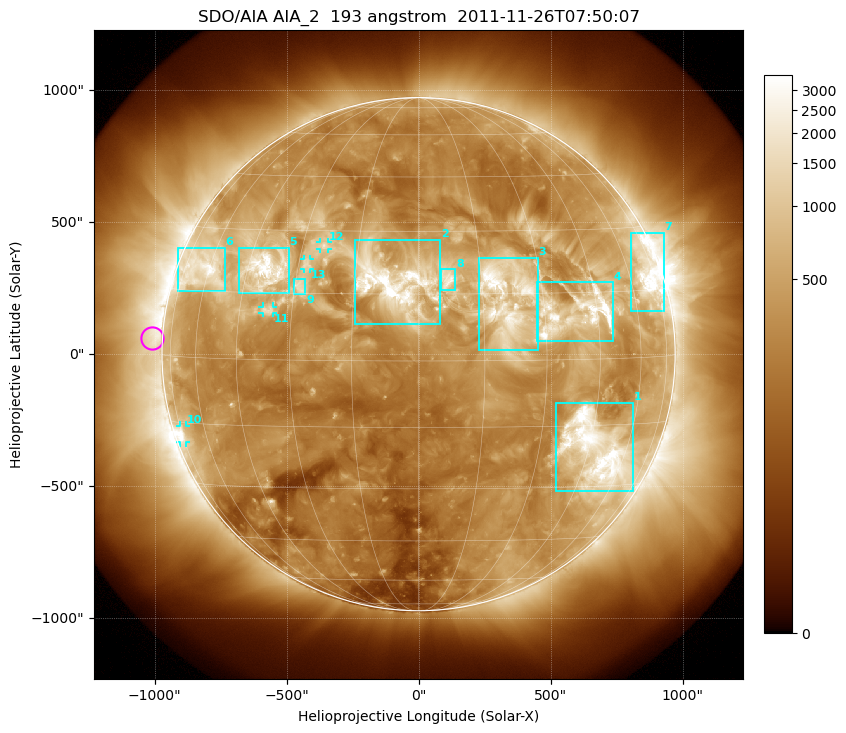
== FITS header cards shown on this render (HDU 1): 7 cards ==
TELESCOP= 'SDO/AIA'
INSTRUME= 'AIA_2'
WAVELNTH=                  193
WAVEUNIT= 'angstrom'
DATE-OBS= '2011-11-26T07:50:07.84'
CTYPE1  = 'HPLN-TAN'
CTYPE2  = 'HPLT-TAN'

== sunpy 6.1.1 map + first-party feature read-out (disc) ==
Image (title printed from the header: SDO/AIA AIA_2  193 angstrom  2011-11-26T07:50:07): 1024 x 1024 px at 2.4 arcsec/px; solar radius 972 arcsec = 405 px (full disc in frame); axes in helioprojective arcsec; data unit not stated in the header (colour bar unlabelled)
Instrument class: DISC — disc imager (sunpy class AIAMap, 193 A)
Bright regions (active regions / flare kernels): reference = the median radial profile (limb darkening/brightening removed); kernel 9 px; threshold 5 sigma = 891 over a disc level ~312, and >= 1.15x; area >= 12 px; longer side >= 10 px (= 24 arcsec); searched inside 0.97 R_sun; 13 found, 13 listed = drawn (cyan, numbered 1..; 4 of them under ~33 arcsec drawn as corner ticks so the feature stays visible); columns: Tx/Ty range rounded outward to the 5 arcsec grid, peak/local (2 s.f.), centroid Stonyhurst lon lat
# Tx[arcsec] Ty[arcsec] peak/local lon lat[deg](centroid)
1 520..810 -520..-185 15 +48 -21
2 -240..85 110..435 14 -6 +17
3 225..450 15..365 11 +21 +14
4 445..740 50..275 25 +38 +10
5 -680..-490 230..405 12 -39 +21
6 -915..-735 240..405 10 -63 +20
7 805..930 160..460 11 +70 +19
8 85..140 245..325 5.2 +7 +18
9 -470..-430 225..285 5.4 -29 +17
10 -905..-880 -335..-270 6.4 -73 -17
11 -590..-550 155..180 5 -36 +11
12 -375..-340 395..425 5.6 -24 +26
13 -435..-410 325..360 5.2 -28 +22
Off-limb structures (1.02-1.3 R_sun): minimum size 162 px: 2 found; the strongest spans PA ~40..130 deg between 1.02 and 1.3 R_sun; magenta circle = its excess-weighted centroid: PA ~85 deg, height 1.04 R_sun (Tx ~-1010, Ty ~60 arcsec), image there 2.4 x the reference